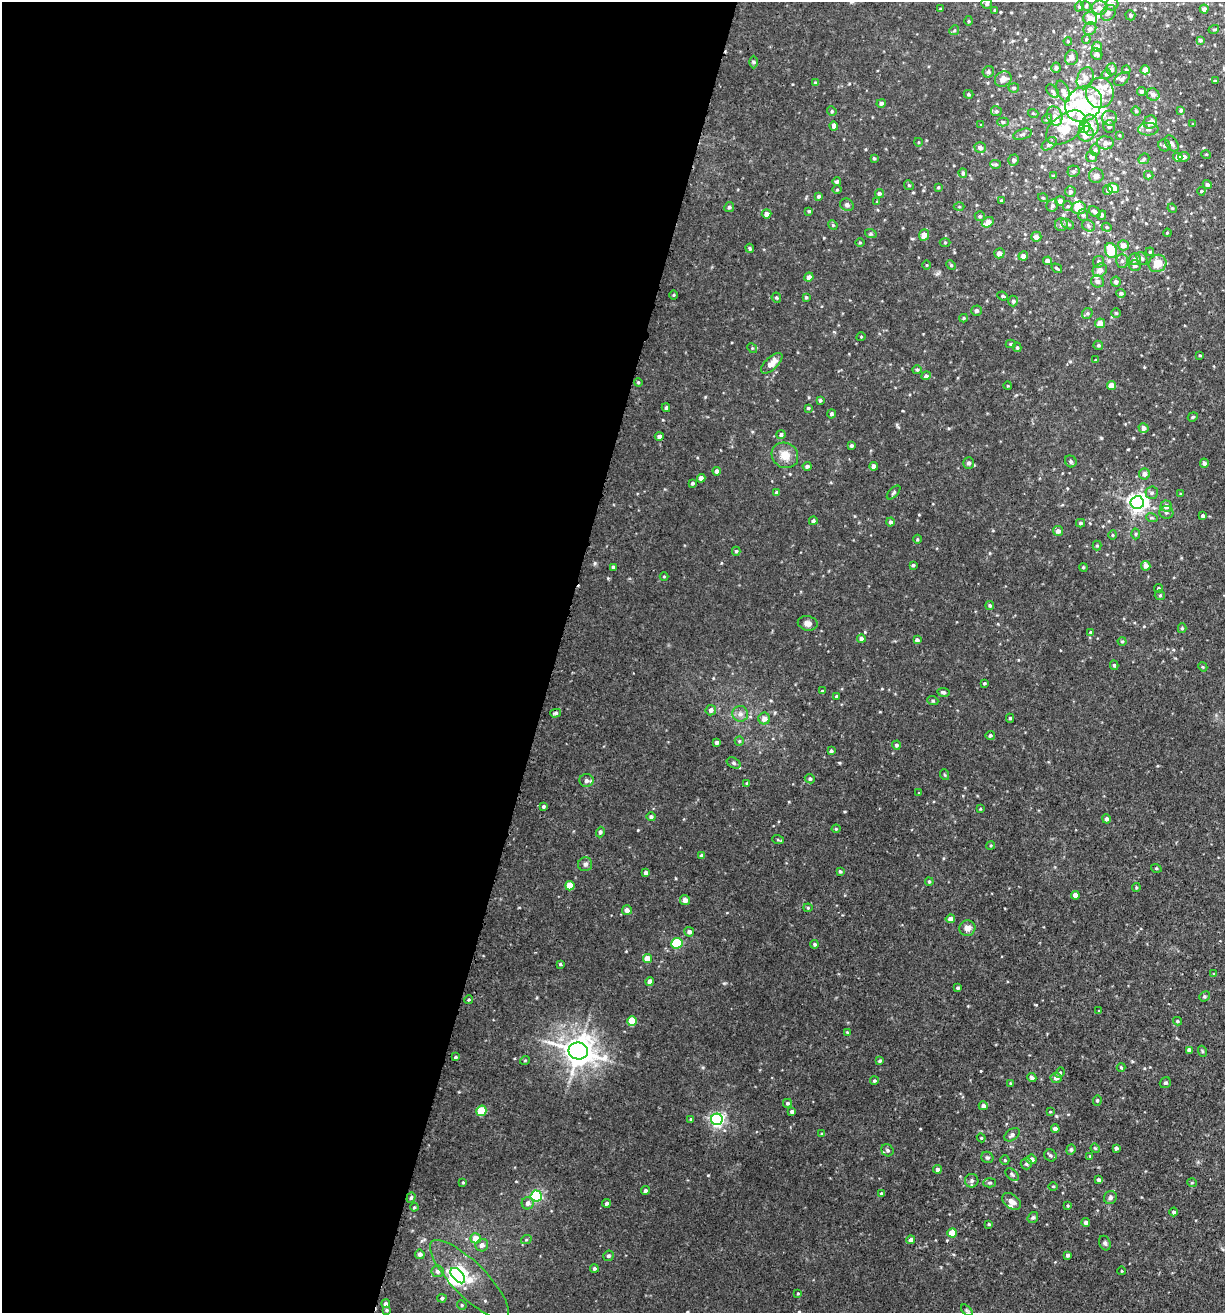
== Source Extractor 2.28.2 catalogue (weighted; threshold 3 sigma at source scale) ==
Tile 5 of 4 x 4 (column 1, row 2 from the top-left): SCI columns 177-1399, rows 2682-3992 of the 5414 x 5354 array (HDU 1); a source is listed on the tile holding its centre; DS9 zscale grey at full resolution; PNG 1227 x 1315 px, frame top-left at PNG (2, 2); each listed source drawn as its Kron ellipse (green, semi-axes under 4 px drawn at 4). Shown black and unused: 45% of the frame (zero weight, under 3 of 5 exposures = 5% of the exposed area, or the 3 px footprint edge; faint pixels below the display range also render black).
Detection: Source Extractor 2.28.2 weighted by HDU 2 'WHT'; one run over the whole footprint, this tile lists its part. Background 0.0209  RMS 0.003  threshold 0.0135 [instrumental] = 3 sigma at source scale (4.5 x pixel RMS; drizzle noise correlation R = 1.50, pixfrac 1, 0.05/0.05 arcsec/px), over >= 5 px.
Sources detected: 379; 4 inside a brighter object's white glare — neither listed nor drawn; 21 inside a brighter listed object's ellipse — not listed separately; the other 354 listed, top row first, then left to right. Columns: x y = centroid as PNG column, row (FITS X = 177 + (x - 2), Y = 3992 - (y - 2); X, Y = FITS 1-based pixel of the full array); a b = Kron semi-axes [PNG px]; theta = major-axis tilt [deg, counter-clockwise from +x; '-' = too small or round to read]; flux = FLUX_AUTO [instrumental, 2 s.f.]
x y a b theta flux
987 4 5 5 - 0.57
1112 4 6 6 - 0.75
1079 6 5 4 - 0.4
1086 6 5 4 - 0.41
1100 8 7 7 - 1.2
940 9 3 3 - 0.33
1204 9 4 4 - 1.2
995 10 4 3 - 0.3
1108 13 8 6 53 1.1
1130 15 5 5 - 0.55
1090 18 7 6 - 2.6
969 21 5 3 - 0.32
1090 29 7 6 - 1
1214 29 5 3 - 0.27
954 30 5 4 - 0.38
1086 39 4 4 - 0.31
1200 40 4 3 - 0.46
1068 41 4 3 - 0.32
1097 47 5 5 - 1.9
1097 54 6 5 - 0.83
1071 58 7 6 - 1.2
753 62 6 4 -89 0.38
1056 68 5 4 - 0.64
1112 69 6 5 - 0.9
1126 70 4 4 - 0.52
1145 70 4 4 - 2.2
988 72 6 5 - 0.59
1106 74 5 4 - 0.43
1085 78 11 8 69 1.7
1003 79 9 7 32 1.7
1122 79 9 5 40 0.71
1215 81 3 3 - 0.31
816 83 3 3 - 0.4
1014 88 5 4 - 0.55
1053 91 8 5 -46 0.7
1063 91 11 6 -67 1.4
1141 91 4 4 - 0.71
1100 93 15 14 - 4.8
968 94 5 4 - 0.42
1153 95 6 6 - 1.3
881 103 4 4 - 0.71
1084 104 19 16 39 11
1181 110 4 4 - 0.54
832 111 5 4 - 0.4
996 111 5 5 - 0.54
1136 111 5 4 - 0.34
1033 113 5 3 - 0.26
1055 116 10 7 -71 1.9
1109 118 7 7 - 1.1
1047 119 5 4 - 0.39
1003 122 5 4 - 0.53
1150 122 7 6 - 1.3
1193 124 4 3 - 0.19
981 125 4 3 - 0.22
1091 125 11 8 -79 2.8
834 126 4 4 - 1.2
1109 126 6 6 - 0.92
1085 127 6 5 - 11
1066 128 22 13 36 11
1148 129 10 6 4 1.1
1022 134 10 5 18 0.74
1086 134 8 7 - 2.1
1119 135 3 3 - 0.26
918 142 4 3 - 0.22
1105 143 8 6 -2 1.4
1172 143 9 5 -56 0.91
1049 144 8 5 37 0.99
1164 145 6 5 - 0.76
980 147 5 5 - 1.4
1095 150 5 5 - 0.62
1206 154 5 3 - 0.26
1091 157 5 5 - 0.85
1178 157 4 4 - 1.8
1184 157 5 5 - 1.1
874 158 4 3 - 0.36
1144 159 6 5 - 0.43
1014 160 5 5 - 0.84
996 164 5 4 - 0.39
1073 171 6 6 - 0.65
963 173 5 4 - 0.54
1149 175 5 4 - 0.43
1053 176 3 3 - 0.28
1096 176 7 7 - 1.5
837 181 4 4 - 0.52
1207 184 4 4 - 0.62
909 185 5 4 - 0.42
938 187 4 3 - 0.33
1113 188 5 5 - 5.5
837 190 5 3 - 0.26
1108 190 5 4 - 0.65
1070 191 5 5 - 0.66
1201 191 4 3 - 0.31
879 193 4 4 - 0.68
819 196 4 4 - 0.54
1043 198 5 3 - 0.26
1001 200 4 3 - 0.3
1060 201 5 5 - 1.1
877 202 4 4 - 0.29
847 205 7 6 - 0.74
1052 206 6 5 - 0.58
1068 206 5 4 - 0.39
729 207 5 5 - 0.61
959 207 5 3 - 0.29
1079 208 7 6 - 3.3
1172 208 5 4 - 0.31
809 211 4 3 - 0.34
1095 212 6 4 -39 0.6
767 214 5 4 - 1.7
1083 215 6 5 - 0.58
1102 215 5 4 - 0.37
980 216 5 5 - 0.48
988 222 6 4 30 2.8
1068 224 7 4 -27 0.63
833 225 5 4 - 0.36
1061 225 6 6 - 0.93
1088 226 7 5 -26 0.62
1107 227 5 4 - 0.41
1167 233 4 3 - 0.23
871 234 6 4 -18 0.39
924 235 6 5 - 2.7
1036 237 5 5 - 1.3
860 242 4 3 - 0.28
945 242 5 3 - 0.3
1123 245 5 5 - 1.5
750 248 5 3 - 0.39
1111 250 7 6 - 10
1150 252 4 4 - 0.29
999 253 5 5 - 1.5
1023 256 5 4 - 1.4
1142 258 7 5 -62 0.71
1135 259 6 6 - 1.2
1048 261 4 4 - 1
1122 261 7 6 - 0.83
1098 262 5 5 - 0.7
1157 263 9 8 - 3.9
927 265 5 3 - 0.24
951 265 5 4 - 0.32
1135 265 6 5 - 0.9
1057 268 6 3 -32 0.37
1100 270 7 6 - 1.7
809 277 4 4 - 1.3
1097 281 6 6 - 0.97
1116 282 5 5 - 0.71
1121 293 5 4 - 0.67
674 295 4 3 - 0.27
1003 296 5 4 - 0.39
806 297 4 4 - 0.36
776 298 5 4 - 0.41
1013 301 5 5 - 0.61
976 311 5 5 - 0.72
1087 313 6 5 - 0.57
1116 313 4 4 - 0.31
964 318 4 3 - 0.41
1100 323 5 5 - 2.1
861 337 4 3 - 0.21
1011 344 5 4 - 0.41
1098 345 5 4 - 0.5
1017 347 5 4 - 0.41
752 348 5 4 - 0.36
1200 355 4 3 - 0.29
1096 360 4 4 - 0.28
772 363 13 6 43 2.7
917 370 5 4 - 0.36
926 376 5 4 - 0.7
638 382 4 3 - 0.3
1111 385 4 4 - 2.9
1008 386 4 3 - 0.21
820 400 4 3 - 0.49
666 408 4 3 - 0.55
808 408 4 3 - 0.36
831 414 4 4 - 0.59
1193 417 5 4 - 0.37
1143 428 5 5 - 1.2
781 435 4 4 - 0.72
659 436 4 4 - 0.73
851 446 4 4 - 0.48
785 455 14 12 -35 3.6
1071 461 6 5 - 0.78
969 463 6 5 - 0.82
1204 463 4 4 - 0.8
807 466 4 4 - 0.68
874 466 4 4 - 1.7
717 471 4 4 - 1
1144 474 5 5 - 1.4
701 478 4 4 - 1.3
692 483 3 3 - 0.47
777 493 4 4 - 0.82
894 493 8 3 46 0.5
1152 493 6 6 - 0.72
1181 494 4 3 - 0.3
1137 502 7 6 - 130
1166 506 5 5 - 1.3
1166 512 7 6 - 0.77
1203 516 3 3 - 0.7
1152 518 6 3 -18 0.4
813 521 4 4 - 0.72
890 522 4 4 - 0.7
1080 523 4 3 - 0.53
1058 531 5 5 - 1.2
1136 534 5 3 - 0.37
1112 535 5 3 - 0.3
917 539 4 3 - 0.3
1097 545 5 4 - 0.4
736 551 4 4 - 0.45
913 565 3 3 - 0.44
1146 566 5 4 - 1.5
613 567 3 3 - 0.43
1083 567 4 3 - 0.27
664 576 4 3 - 0.26
1158 588 4 4 - 0.5
1160 595 5 5 - 0.42
990 606 4 4 - 0.48
808 623 10 7 -10 1.5
1182 628 5 4 - 0.43
1090 632 4 3 - 0.28
861 639 4 4 - 0.89
917 640 4 4 - 0.8
1122 641 4 4 - 0.32
1114 665 4 4 - 0.48
1203 667 5 3 - 0.28
984 683 3 3 - 0.38
822 691 3 3 - 0.35
943 692 6 4 -9 0.65
836 696 3 3 - 0.4
933 701 5 3 - 0.34
711 710 5 5 - 1.1
556 713 5 4 - 0.45
740 714 8 8 - 1.2
1010 718 4 4 - 0.49
764 719 6 6 - 1.8
990 735 4 4 - 0.54
739 741 5 4 - 0.36
717 742 4 3 - 0.77
896 745 4 4 - 0.57
831 751 3 3 - 0.56
734 763 7 5 -27 0.53
945 775 5 3 - 0.29
810 779 5 4 - 0.63
586 780 7 6 - 1.1
747 783 4 4 - 0.26
919 793 3 3 - 0.23
543 806 3 3 - 0.4
980 809 4 3 - 0.27
651 817 4 4 - 0.68
1106 819 4 4 - 0.85
836 829 4 4 - 0.29
600 832 5 4 - 0.69
778 840 6 4 -20 0.33
991 845 4 3 - 0.3
702 855 4 4 - 0.66
585 864 7 7 - 0.73
1156 868 5 3 - 0.27
840 871 4 3 - 0.44
646 873 4 4 - 0.7
929 882 4 3 - 0.34
570 886 5 4 - 5.8
1136 887 4 4 - 0.31
1075 895 4 4 - 2.3
685 900 5 5 - 1.6
808 908 4 4 - 0.31
627 910 5 4 - 1.2
950 919 5 4 - 1.5
967 928 8 7 - 1.6
689 932 5 4 - 1
677 943 5 5 - 15
815 944 4 4 - 0.55
647 959 4 4 - 3.2
560 964 4 4 - 0.38
1214 974 4 3 - 0.27
650 982 4 4 - 2.1
958 988 4 3 - 0.44
1204 996 5 4 - 0.46
468 1000 4 3 - 0.28
1099 1011 3 3 - 0.23
632 1021 5 5 - 9
1177 1021 4 3 - 0.44
847 1032 3 3 - 0.28
1189 1050 4 4 - 1
578 1051 9 8 - 440
1202 1051 5 3 - 0.29
456 1057 4 3 - 0.39
525 1060 5 3 - 0.24
880 1061 4 3 - 0.48
1121 1067 4 4 - 0.32
1060 1073 5 4 - 0.42
1032 1078 4 4 - 0.84
1056 1078 5 5 - 1.5
874 1081 4 4 - 0.39
1010 1083 4 3 - 0.29
1165 1083 6 5 - 0.54
1097 1100 5 4 - 0.42
787 1103 4 4 - 0.58
983 1106 4 4 - 1.1
481 1111 5 5 - 6.9
792 1111 4 3 - 0.84
1050 1112 4 3 - 0.22
691 1119 4 3 - 0.25
717 1119 6 6 - 74
1055 1129 4 4 - 1.1
822 1134 4 3 - 0.31
1012 1135 8 5 35 0.82
981 1138 4 4 - 0.34
1095 1148 5 3 - 0.28
1116 1148 4 3 - 0.65
887 1150 6 5 - 0.68
1071 1150 5 4 - 0.43
1050 1155 6 5 - 0.59
1090 1156 4 4 - 0.25
987 1157 6 5 - 0.56
1031 1159 5 5 - 1.7
1005 1160 5 4 - 0.32
1026 1164 6 5 - 0.65
937 1169 4 4 - 0.95
1012 1174 7 5 -40 0.55
1099 1180 4 3 - 0.75
972 1181 7 7 - 0.9
463 1183 3 3 - 0.28
990 1183 6 4 2 0.47
1192 1183 5 3 - 0.26
1053 1186 5 3 - 0.27
645 1190 4 4 - 0.62
882 1194 4 4 - 0.77
536 1196 5 5 - 35
1110 1197 7 6 - 0.72
411 1198 5 4 - 0.49
1011 1201 10 7 -37 1.7
528 1203 6 6 - 1.2
606 1203 4 4 - 0.6
1068 1206 4 4 - 0.32
414 1207 4 3 - 0.32
1174 1212 4 4 - 0.59
1033 1217 6 5 - 0.55
1086 1222 4 4 - 0.99
989 1224 4 3 - 0.35
952 1233 5 4 - 4.3
476 1238 5 5 - 3.1
526 1240 5 3 - 0.29
911 1240 4 4 - 1.3
1105 1243 7 5 -70 0.67
482 1245 6 6 - 1.3
420 1254 5 4 - 0.93
1068 1255 4 3 - 0.67
608 1256 5 5 - 0.62
594 1268 4 4 - 0.54
437 1271 6 6 - 0.86
1122 1271 4 3 - 0.18
458 1276 9 5 -48 28
469 1280 53 17 -45 12
798 1293 4 3 - 0.26
442 1298 4 4 - 0.61
386 1304 4 4 - 0.97
462 1305 5 4 - 0.39
386 1310 4 3 - 0.45
967 1310 7 4 -44 0.49
Isophote crosses this tile's border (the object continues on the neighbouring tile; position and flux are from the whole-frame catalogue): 2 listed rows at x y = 1112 4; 469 1280
Unlisted compact peaks at least as high as the median listed source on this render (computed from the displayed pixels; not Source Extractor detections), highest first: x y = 595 563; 638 830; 1101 438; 708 1175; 1056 1116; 839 763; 724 983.